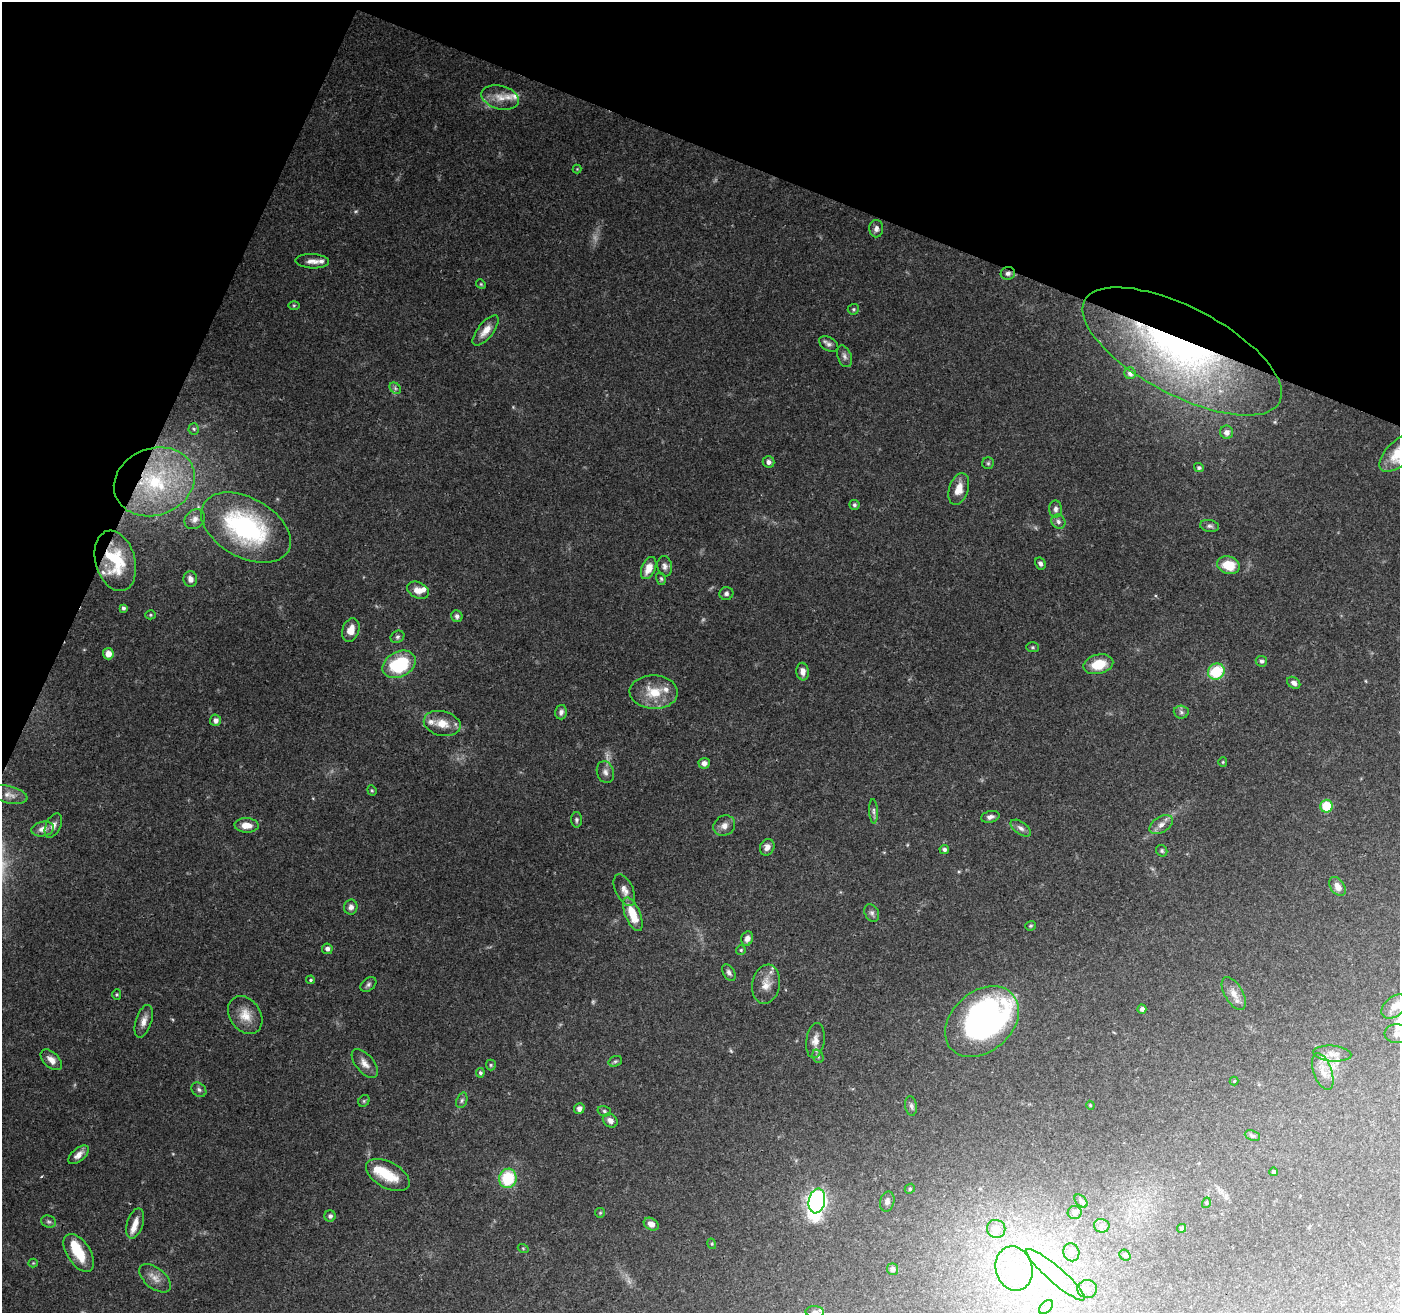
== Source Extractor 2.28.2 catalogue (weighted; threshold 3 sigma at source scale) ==
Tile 2 of 4 x 4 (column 2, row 1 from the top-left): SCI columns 1407-2804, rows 4208-5518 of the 5601 x 5727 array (HDU 1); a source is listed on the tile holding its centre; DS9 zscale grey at full resolution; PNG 1402 x 1315 px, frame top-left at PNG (2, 2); each listed source drawn as its Kron ellipse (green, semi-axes under 4 px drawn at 4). Shown black and unused: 20% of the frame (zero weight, under 3 of 4 exposures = <1% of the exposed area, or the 3 px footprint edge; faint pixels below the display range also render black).
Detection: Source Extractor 2.28.2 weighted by HDU 2 'WHT'; one run over the whole footprint, this tile lists its part. Background 0.0786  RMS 0.0032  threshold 0.0143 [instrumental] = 3 sigma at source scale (4.5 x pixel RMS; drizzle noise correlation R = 1.50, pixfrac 1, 0.0396/0.0396 arcsec/px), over >= 5 px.
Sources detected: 163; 5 too faint to see at this stretch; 1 inside a brighter object's white glare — neither listed nor drawn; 13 inside a brighter listed object's ellipse — not listed separately; the other 144 listed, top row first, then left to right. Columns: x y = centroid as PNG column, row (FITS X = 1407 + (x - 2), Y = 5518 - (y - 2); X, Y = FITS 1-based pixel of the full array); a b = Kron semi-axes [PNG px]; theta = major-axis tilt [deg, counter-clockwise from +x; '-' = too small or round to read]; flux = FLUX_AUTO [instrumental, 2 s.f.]
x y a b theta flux
500 98 19 11 -15 4.4
577 169 4 4 - 0.3
876 229 9 7 88 1.3
312 261 17 7 -3 2.1
1008 273 7 6 - 1.1
481 284 5 4 - 0.37
294 305 6 4 1 0.39
853 309 6 5 - 0.5
486 331 18 7 51 3.3
829 344 10 7 -31 1.2
1182 351 110 44 -28 110
844 356 11 7 -69 1.3
1130 373 6 5 - 1.2
395 388 6 5 - 0.67
194 429 5 5 - 0.54
1227 432 7 6 - 1.8
1399 452 25 12 44 8.9
768 462 6 5 - 1.3
988 463 6 6 - 0.55
1199 468 5 4 - 0.59
154 482 41 33 21 40
959 489 16 9 71 4
854 505 5 5 - 0.65
1056 509 8 6 -88 1.1
195 519 11 9 42 1.8
1058 522 7 6 - 1.1
1210 526 9 6 -10 0.96
246 528 48 29 -29 51
115 561 31 20 -74 15
1040 563 6 5 - 0.97
1228 565 11 8 -16 8
665 566 10 7 -79 1.3
649 568 12 6 66 4.2
190 579 8 6 -81 1.7
661 579 6 4 -73 0.58
418 590 11 8 -26 2.8
726 594 7 6 - 0.89
123 608 4 4 - 0.73
150 615 5 4 - 0.4
457 616 6 5 - 0.97
351 630 12 8 71 3.2
397 637 7 6 - 0.73
1033 647 6 5 - 0.52
108 654 6 5 - 2.7
1261 661 6 5 - 0.79
399 664 17 12 28 22
1098 664 15 9 13 8
803 672 9 6 -81 1.8
1216 672 9 7 38 12
1294 683 7 5 -36 1.3
654 692 24 16 -3 8.9
561 712 7 5 76 0.99
1181 712 7 6 - 0.84
216 720 5 5 - 1.4
442 723 18 12 -13 5.1
1223 762 5 4 - 0.38
704 763 5 5 - 1.8
605 772 11 8 -73 1.6
372 790 5 4 - 0.42
9 795 19 8 -13 2.5
1327 806 6 6 - 10
874 811 12 4 -87 0.92
990 817 9 5 13 1.2
576 820 7 5 -90 0.7
53 825 13 7 65 1.7
246 825 12 7 -3 3.6
1161 825 13 8 33 2.1
724 826 11 9 35 2.1
1021 828 11 6 -35 1.4
43 829 11 7 11 2.1
767 847 8 7 - 1.9
944 849 5 4 - 0.82
1162 851 6 5 - 0.53
1337 886 10 7 -56 2.4
624 890 17 8 -64 2.5
351 907 7 6 - 1.3
872 913 9 6 -62 1
633 914 18 7 -68 7.5
1031 926 5 4 - 0.49
747 938 7 6 - 1.5
327 949 5 5 - 1.1
741 950 5 5 - 0.44
729 972 9 5 -58 1.1
311 980 4 4 - 0.46
766 984 20 13 80 4.4
368 985 9 6 40 0.87
117 994 5 4 - 0.43
1234 994 18 9 -60 3.2
1394 1006 15 9 41 3.6
1142 1009 4 4 - 1.1
245 1015 20 15 -55 5.1
144 1021 17 8 72 2.4
982 1022 41 30 41 96
1397 1034 12 9 -4 2.1
815 1040 18 9 82 2.7
1332 1054 19 8 -4 2.7
818 1056 7 5 -68 0.72
51 1060 13 7 -43 2.4
615 1061 7 5 20 0.57
365 1063 17 9 -51 2.6
491 1065 5 5 - 0.49
1323 1072 19 9 -71 3.4
480 1073 5 4 - 0.54
1234 1081 4 4 - 0.28
199 1090 8 6 -42 0.88
462 1100 8 5 71 0.8
364 1101 6 5 - 0.55
1090 1105 4 3 - 0.3
911 1106 10 6 -81 0.92
579 1108 5 5 - 1.5
604 1111 7 5 -17 0.6
610 1120 8 6 -36 1.9
1252 1135 8 5 -21 0.62
78 1155 12 6 41 2.1
1274 1172 4 4 - 0.55
388 1175 24 13 -29 8.4
508 1178 10 8 81 16
910 1189 5 4 - 0.48
817 1201 12 8 79 130
887 1201 10 7 76 1.2
1081 1201 8 5 -45 0.72
1206 1203 5 3 - 0.32
600 1213 5 4 - 0.38
1075 1213 7 6 - 1.3
330 1216 6 5 - 1
49 1222 8 6 -17 0.74
135 1223 16 8 72 2.9
651 1224 8 6 -31 2
1102 1226 8 6 -8 1.1
1181 1228 5 4 - 0.58
996 1229 9 9 - 4
712 1244 5 3 - 0.35
523 1248 5 3 - 0.32
1071 1252 9 8 - 1.8
79 1253 21 11 -57 9.4
1125 1255 6 5 - 0.56
33 1263 4 4 - 0.3
892 1269 6 5 - 1.3
1014 1269 22 18 -74 17
1056 1275 38 8 -41 9.1
155 1278 19 10 -39 3
1087 1289 10 9 - 2.1
1046 1307 8 5 45 1.1
815 1312 9 5 -2 1
Overlapping masked pixels (flux is a lower limit): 4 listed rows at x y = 1008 273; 1182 351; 154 482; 115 561
Isophote crosses this tile's border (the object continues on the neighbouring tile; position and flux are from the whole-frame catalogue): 3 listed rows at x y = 1399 452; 1397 1034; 815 1312